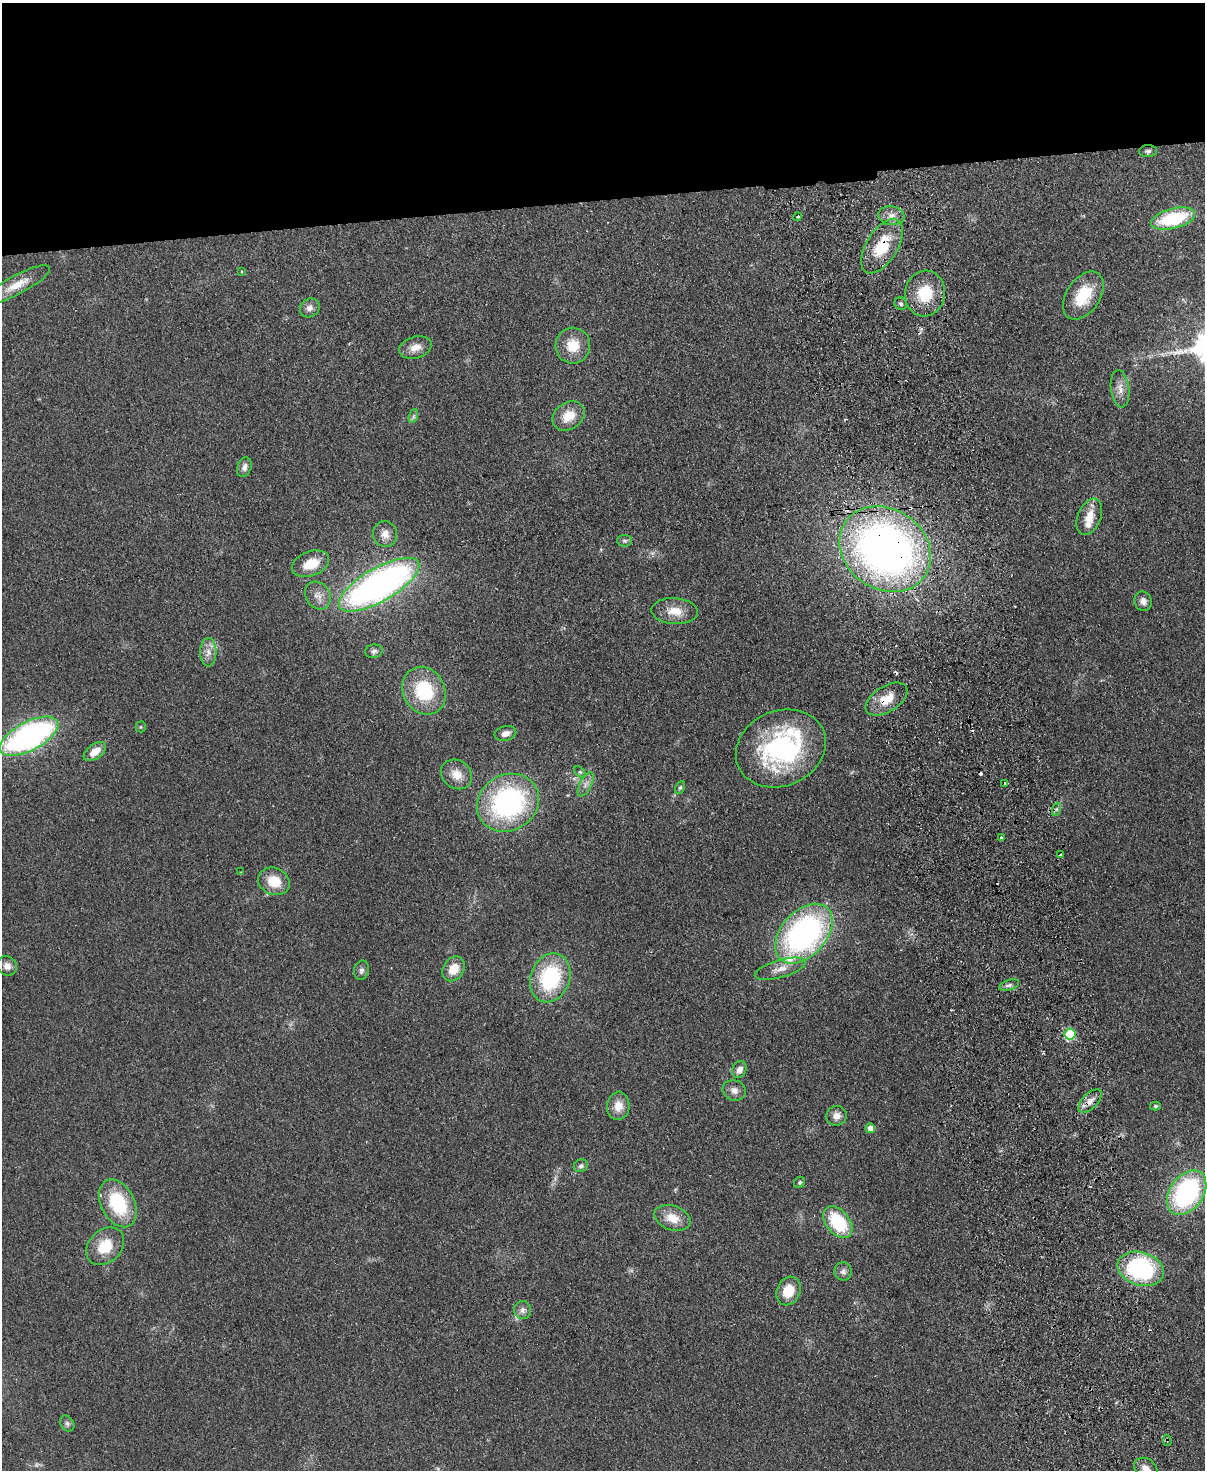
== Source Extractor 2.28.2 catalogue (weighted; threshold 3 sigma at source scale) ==
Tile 2 of 4 x 3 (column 2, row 1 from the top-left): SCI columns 1260-2462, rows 3086-4553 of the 4925 x 4814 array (HDU 1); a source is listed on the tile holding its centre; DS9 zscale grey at full resolution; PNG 1207 x 1472 px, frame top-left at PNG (2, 3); each listed source drawn as its Kron ellipse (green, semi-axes under 4 px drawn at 4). Shown black and unused: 13% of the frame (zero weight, under 2 of 3 exposures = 3% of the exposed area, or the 3 px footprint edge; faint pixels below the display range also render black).
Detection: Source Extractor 2.28.2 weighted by HDU 2 'WHT'; one run over the whole footprint, this tile lists its part. Background 0.112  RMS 0.0085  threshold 0.038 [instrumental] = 3 sigma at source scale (4.5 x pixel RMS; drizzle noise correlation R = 1.50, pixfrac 1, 0.05/0.05 arcsec/px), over >= 5 px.
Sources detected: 91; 2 too faint to see at this stretch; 1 inside a brighter object's white glare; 8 cosmic-ray / hot-pixel residue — neither listed nor drawn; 5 inside a brighter listed object's ellipse — not listed separately; the other 75 listed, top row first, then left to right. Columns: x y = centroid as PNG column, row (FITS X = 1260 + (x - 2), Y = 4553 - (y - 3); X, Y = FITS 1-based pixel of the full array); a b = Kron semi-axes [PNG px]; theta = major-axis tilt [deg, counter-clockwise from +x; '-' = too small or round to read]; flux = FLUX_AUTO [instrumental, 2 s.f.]
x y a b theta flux
1148 151 9 6 5 2.3
891 216 13 9 -9 6.4
798 217 4 2 - 0.87
1173 218 22 10 15 55
882 246 30 15 59 33
241 271 4 2 - 0.67
17 285 37 9 28 15
925 293 23 20 79 27
1083 295 27 16 56 30
901 304 6 6 - 2.1
310 308 10 9 - 4.4
573 345 18 17 - 18
415 347 16 10 17 8
1120 389 19 9 -83 7.5
413 416 7 4 70 1.7
569 416 17 13 34 15
244 467 10 7 69 4.2
1089 517 19 11 68 14
385 534 13 12 - 7.5
624 541 7 5 -2 1.7
885 549 48 40 -35 470
311 564 19 12 21 18
379 585 45 16 30 350
318 596 15 12 -54 7.1
1143 601 10 8 -68 4.3
675 611 23 13 -4 14
374 651 9 6 9 2.4
208 652 14 8 88 6.2
424 691 25 21 -61 46
886 699 23 13 32 17
141 727 5 5 - 1.2
505 733 11 7 13 5.2
29 736 32 14 27 230
781 748 46 37 23 120
95 752 13 7 36 9.8
580 772 7 4 -44 1.4
456 774 16 14 -36 11
1005 783 3 3 - 1.3
586 784 13 6 63 4.2
680 787 7 4 62 1.4
508 803 32 28 29 150
1057 809 7 4 71 1.7
1001 837 3 3 - 2
1061 855 3 3 - 2.2
240 872 2 2 - 0.57
274 881 16 13 -24 18
804 934 35 22 48 220
7 966 10 9 - 5.1
454 969 13 10 57 13
780 969 26 9 16 9.3
361 970 10 7 77 2.8
550 978 25 19 69 72
1009 985 10 5 18 2.4
1070 1034 5 5 - 43
739 1070 9 7 69 5.4
734 1090 12 10 -19 5.4
1090 1101 14 7 45 6.5
618 1106 14 11 84 10
1155 1106 5 4 - 1.1
836 1116 10 9 - 5.3
870 1128 5 5 - 6.4
581 1166 7 6 - 2.2
800 1182 6 5 - 1.4
1187 1193 24 16 54 130
118 1203 25 17 -62 49
672 1218 19 12 -18 14
838 1222 18 11 -51 45
105 1246 21 16 44 23
1141 1269 24 16 -16 120
843 1271 9 8 - 3.3
789 1291 15 11 65 17
523 1310 9 8 - 3.8
67 1423 8 6 -59 2.4
1167 1440 6 4 -80 1.1
1146 1468 13 9 -35 6.7
Overlapping masked pixels (flux is a lower limit): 5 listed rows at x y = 882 246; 885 549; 886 699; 1141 1269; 1167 1440
Isophote crosses this tile's border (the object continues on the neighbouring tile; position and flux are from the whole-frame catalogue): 1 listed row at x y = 1146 1468